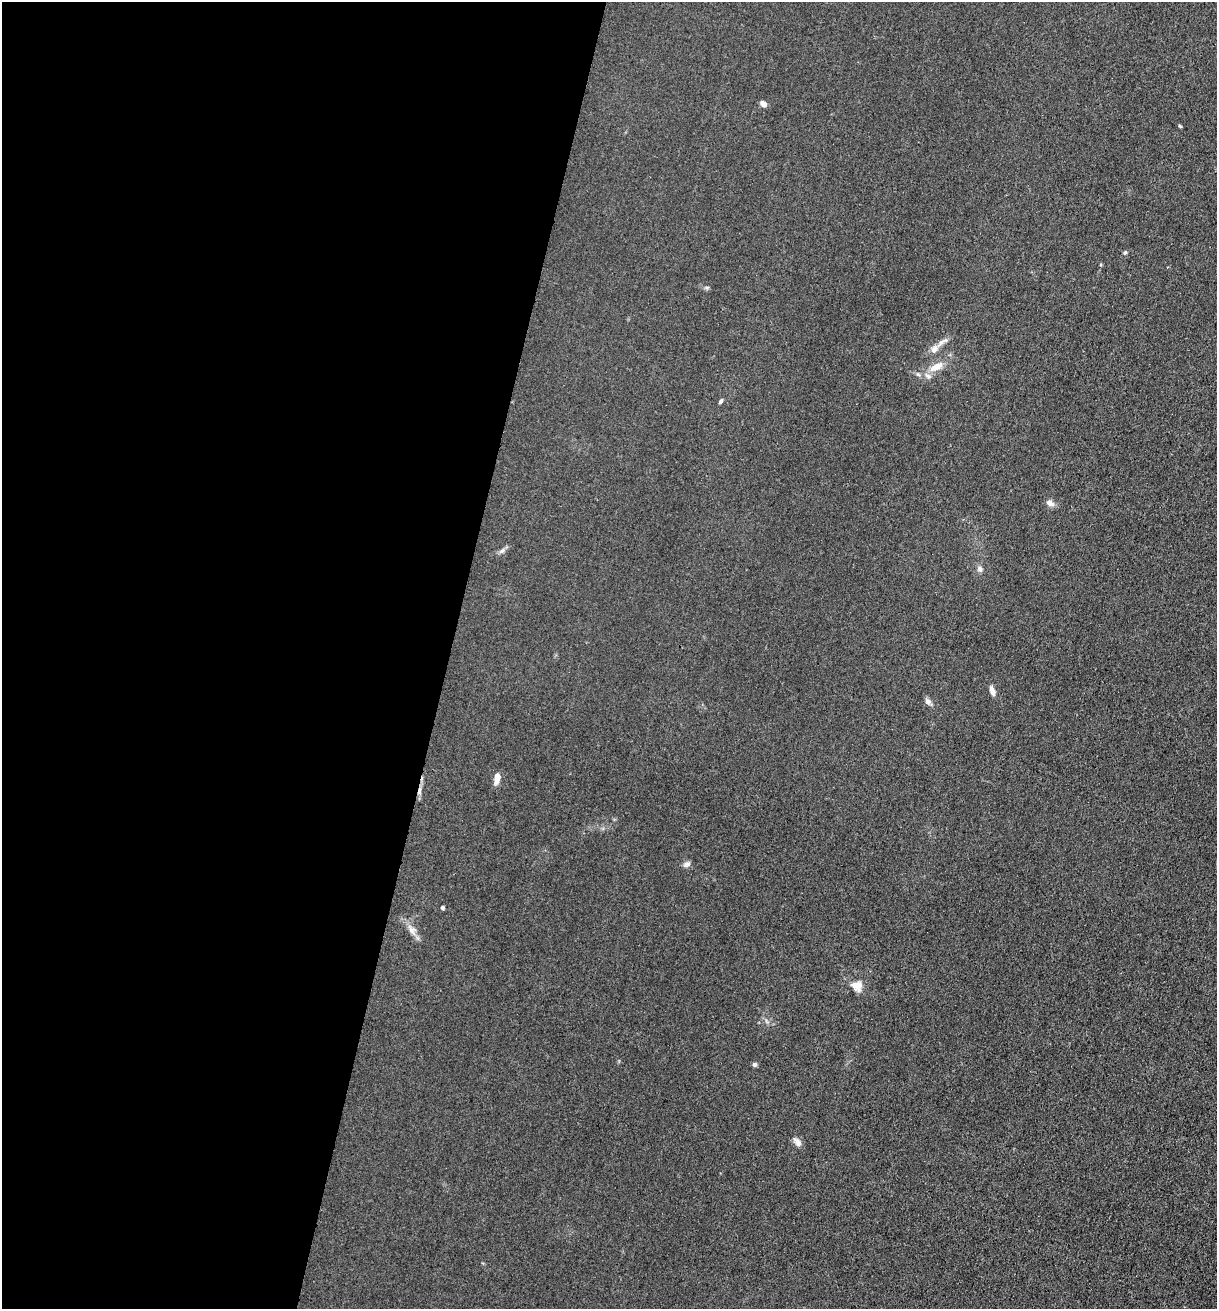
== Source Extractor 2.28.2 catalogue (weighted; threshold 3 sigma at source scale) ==
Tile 5 of 4 x 4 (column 1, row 2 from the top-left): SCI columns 264-1478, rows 2623-3929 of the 5261 x 5243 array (HDU 1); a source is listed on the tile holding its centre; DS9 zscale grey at full resolution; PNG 1219 x 1311 px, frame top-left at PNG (2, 2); no overlay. Shown black and unused: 37% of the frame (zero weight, under 3 of 4 exposures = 1% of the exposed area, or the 3 px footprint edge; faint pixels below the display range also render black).
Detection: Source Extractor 2.28.2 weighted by HDU 2 'WHT'; one run over the whole footprint, this tile lists its part. Background 0.0333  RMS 0.0063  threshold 0.0284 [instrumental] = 3 sigma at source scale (4.5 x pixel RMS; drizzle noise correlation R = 1.50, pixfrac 1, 0.05/0.05 arcsec/px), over >= 5 px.
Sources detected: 19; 1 cosmic-ray / hot-pixel residue — not listed; the other 18 listed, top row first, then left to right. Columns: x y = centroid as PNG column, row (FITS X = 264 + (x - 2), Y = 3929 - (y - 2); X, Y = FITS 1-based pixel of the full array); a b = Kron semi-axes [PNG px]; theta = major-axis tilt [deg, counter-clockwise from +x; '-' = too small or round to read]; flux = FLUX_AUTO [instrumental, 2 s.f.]
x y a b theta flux
763 104 8 6 -44 2.4
1180 126 5 3 - 0.66
1125 252 6 4 62 0.95
934 349 11 8 46 3.8
936 367 23 9 27 8.9
721 401 6 4 66 1.1
1050 503 11 7 -26 2.9
502 551 8 6 47 1.8
980 569 8 6 -65 1.9
992 690 12 6 -71 2.8
928 702 8 7 - 2.1
497 778 14 6 82 4.6
687 864 9 7 20 2.2
443 908 4 4 - 0.97
412 930 13 9 -50 4.1
857 986 14 12 -4 6.2
754 1065 5 5 - 1.5
798 1142 12 7 -52 3.1